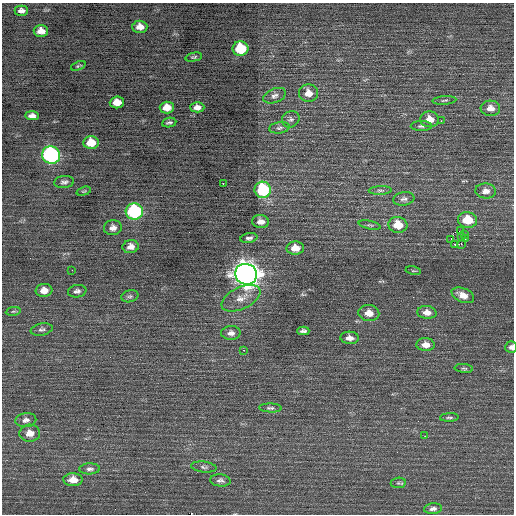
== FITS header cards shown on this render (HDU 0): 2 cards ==
NAXIS1  =                  512 / Axis length
NAXIS2  =                  512 / Axis length

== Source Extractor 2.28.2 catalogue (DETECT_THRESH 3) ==
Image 512 x 512 px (HDU 0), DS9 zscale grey, 1 PNG px = 1 image px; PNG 516 x 516 px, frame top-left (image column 1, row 512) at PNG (2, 3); each listed source drawn as its Kron ellipse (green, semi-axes under 4 px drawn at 4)
Background 0.252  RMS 0.74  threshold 2.22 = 3 sigma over >= 5 px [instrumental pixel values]
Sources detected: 75; all 75 listed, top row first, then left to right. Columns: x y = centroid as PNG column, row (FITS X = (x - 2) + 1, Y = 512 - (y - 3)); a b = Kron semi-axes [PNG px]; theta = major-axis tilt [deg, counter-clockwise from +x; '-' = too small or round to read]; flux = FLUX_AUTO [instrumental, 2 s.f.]
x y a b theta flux
21 11 7 5 1 250
140 27 7 6 - 410
41 31 7 6 - 370
240 49 8 7 - 2400
194 57 8 4 12 80
78 66 8 4 22 71
308 93 9 8 - 510
275 96 12 7 22 220
444 100 12 4 4 100
117 102 7 6 - 550
167 107 7 6 - 610
197 107 7 5 0 280
490 108 10 7 -4 400
32 116 7 4 -2 230
291 119 9 8 - 170
430 119 9 8 - 560
441 121 2 2 - 220
169 123 7 4 10 120
421 126 10 5 0 130
279 128 10 5 8 130
91 143 7 6 - 920
51 155 9 8 - 12000
64 182 10 6 5 150
223 183 2 2 - 480
263 190 8 8 - 3700
380 190 11 4 3 110
84 191 7 4 18 65
486 191 10 7 -4 300
404 199 11 6 9 190
134 211 9 8 - 6700
468 220 9 8 - 1200
261 222 8 6 -2 350
370 225 11 3 -13 80
398 225 9 8 - 880
113 228 9 7 9 270
460 231 2 2 - 29
465 235 3 2 - 160
462 236 4 3 - 69
249 238 8 5 9 160
451 239 2 2 - 320
465 239 2 2 - 24
455 244 2 2 - 230
461 244 2 2 - 2200
131 247 8 6 11 290
295 248 9 6 4 600
72 270 2 2 - 130
413 271 7 3 -12 53
246 274 11 10 - 63000
44 290 8 6 6 460
77 291 9 6 9 170
463 295 12 7 -22 440
130 296 8 6 15 110
241 298 21 11 26 610
13 311 7 3 8 73
427 312 10 6 -6 400
369 313 10 8 -5 470
42 330 11 6 11 160
303 331 6 4 0 130
231 333 9 7 1 260
350 338 9 6 -4 290
426 345 9 6 -3 380
511 347 6 6 - 190
244 350 3 2 - 100
464 368 9 4 -5 91
270 408 11 4 -2 120
449 417 9 3 2 84
26 420 10 7 8 220
30 433 10 8 6 450
425 436 2 2 - 34
204 467 13 5 -6 140
90 469 10 5 2 160
73 480 9 6 1 500
220 480 10 6 -7 170
398 483 7 5 9 92
433 509 9 5 6 170
At the frame edge (FLAGS 8, measured only in part): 1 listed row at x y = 511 347